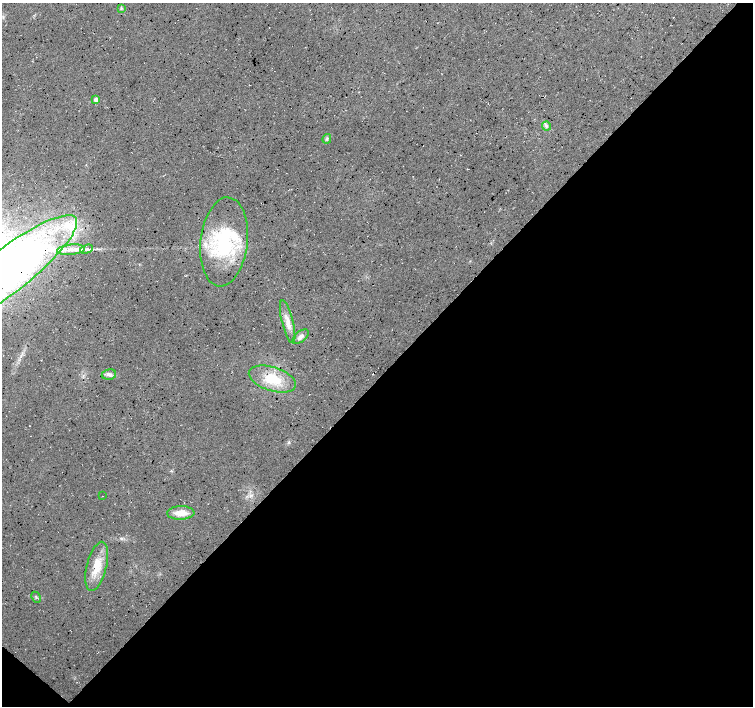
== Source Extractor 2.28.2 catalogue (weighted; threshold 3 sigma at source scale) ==
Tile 15 of 4 x 4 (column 3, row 4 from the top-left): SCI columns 3010-4511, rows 166-1572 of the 6019 x 6027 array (HDU 1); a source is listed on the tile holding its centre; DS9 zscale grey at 2 x 2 block average (1 PNG px = mean of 2 x 2 image px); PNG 755 x 708 px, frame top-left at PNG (2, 3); each listed source drawn as its Kron ellipse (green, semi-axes under 4 px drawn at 4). Shown black and unused: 47% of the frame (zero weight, under 3 of 4 exposures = <1% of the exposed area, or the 3 px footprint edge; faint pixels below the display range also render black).
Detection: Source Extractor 2.28.2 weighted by HDU 2 'WHT'; one run over the whole footprint, this tile lists its part. Background 0.0167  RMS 0.0059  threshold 0.0266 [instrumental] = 3 sigma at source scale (4.5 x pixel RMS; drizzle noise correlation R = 1.50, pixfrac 1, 0.0396/0.0396 arcsec/px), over >= 5 px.
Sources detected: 20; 1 cosmic-ray / hot-pixel residue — neither listed nor drawn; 3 inside a brighter listed object's ellipse — not listed separately; the other 16 listed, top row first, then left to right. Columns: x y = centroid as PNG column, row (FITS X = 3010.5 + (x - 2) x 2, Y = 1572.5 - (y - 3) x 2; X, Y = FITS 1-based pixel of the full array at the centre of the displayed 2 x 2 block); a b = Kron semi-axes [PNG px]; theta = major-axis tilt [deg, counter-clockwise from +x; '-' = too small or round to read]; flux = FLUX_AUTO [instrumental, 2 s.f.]
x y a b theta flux
121 8 4 3 - 1.8
96 99 3 3 - 11
546 126 4 4 - 3.1
327 139 5 4 - 2.4
224 242 45 23 83 120
87 249 6 4 20 3.9
71 250 14 5 6 11
6 272 88 22 38 990
288 322 22 5 -76 14
300 337 9 5 39 6
109 374 7 5 11 4.8
272 379 24 12 -17 47
103 496 2 2 - 0.49
181 513 13 7 2 18
97 566 25 10 76 32
36 597 6 2 -65 1.7
Isophote crosses this tile's border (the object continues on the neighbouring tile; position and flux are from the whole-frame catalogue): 1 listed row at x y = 6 272
Diffuse or blended objects may show on this block-average render without a row.